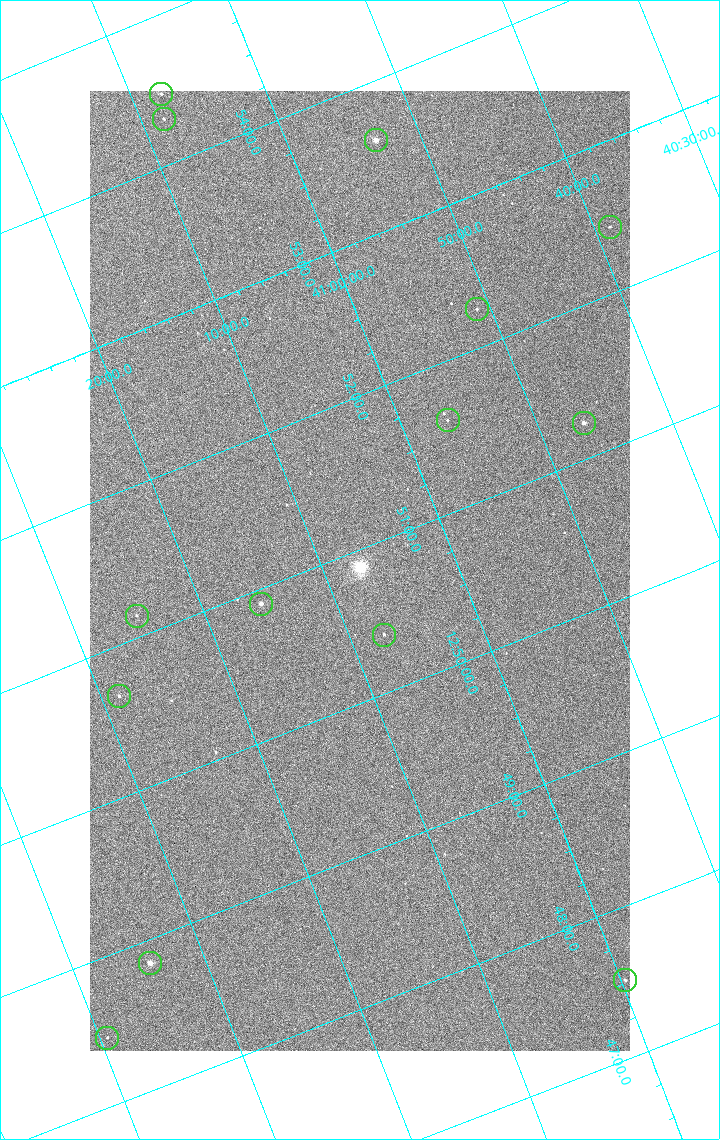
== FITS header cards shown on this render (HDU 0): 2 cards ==
NAXIS1  =                 1080 / length of data axis 1
NAXIS2  =                 1920 / length of data axis 2

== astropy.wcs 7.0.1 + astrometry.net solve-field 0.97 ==
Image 1080 x 1920 px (HDU 0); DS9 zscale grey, zoomed out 1/2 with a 90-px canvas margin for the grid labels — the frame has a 2x2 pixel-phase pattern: the four 2x2 pixel phases sit at different levels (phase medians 1287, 1063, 1031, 1284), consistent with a one-shot-colour (mosaic) sensor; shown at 1/2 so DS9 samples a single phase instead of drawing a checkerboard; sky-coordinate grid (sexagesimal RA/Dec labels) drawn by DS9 from the SOLVED WCS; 14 Tycho-2 reference stars matched to detected sources circled (green)
Header WCS: none
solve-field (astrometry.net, Tycho-2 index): SOLVED blind (the file carries no WCS)
Solved WCS: RA---TAN-SIP/DEC--TAN-SIP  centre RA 12:50:52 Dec +41:07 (192.72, +41.12 deg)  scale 2.37 arcsec/px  FOV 42.7' x 75.9'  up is +112 deg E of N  parity flipped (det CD > 0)
(file carries no celestial WCS; the grid is the blind solution)
Tycho-2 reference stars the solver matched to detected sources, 14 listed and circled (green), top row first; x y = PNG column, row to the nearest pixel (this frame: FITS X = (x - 90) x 2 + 1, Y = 1920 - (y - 91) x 2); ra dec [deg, ICRS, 3 dp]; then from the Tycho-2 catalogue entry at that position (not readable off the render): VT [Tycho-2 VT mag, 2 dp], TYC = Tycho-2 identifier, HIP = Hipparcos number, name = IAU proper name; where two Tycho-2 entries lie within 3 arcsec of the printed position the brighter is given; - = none
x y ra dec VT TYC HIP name
161 94 193.620 +41.129 11.58 3021-1991-1 62993 -
164 120 193.577 +41.138 11.52 3021-30-1 - -
376 140 193.403 +40.890 8.85 3021-977-1 62911 -
610 228 193.109 +40.648 12.32 3021-1216-1 - -
476 310 193.064 +40.851 11.36 3021-1025-1 - -
448 420 192.903 +40.941 11.82 3021-941-1 - -
584 423 192.810 +40.776 9.69 3021-1108-1 - -
261 604 192.726 +41.259 9.76 3023-213-1 62700 -
136 616 192.787 +41.417 12.26 3023-139-1 - -
384 635 192.596 +41.123 11.21 3021-53-1 - -
119 696 192.667 +41.478 11.08 3023-113-1 - -
150 964 192.211 +41.570 8.76 3023-975-1 62530 -
625 980 191.879 +40.995 12.38 3021-707-1 - -
107 1038 192.116 +41.658 12.38 3023-837-1 - -